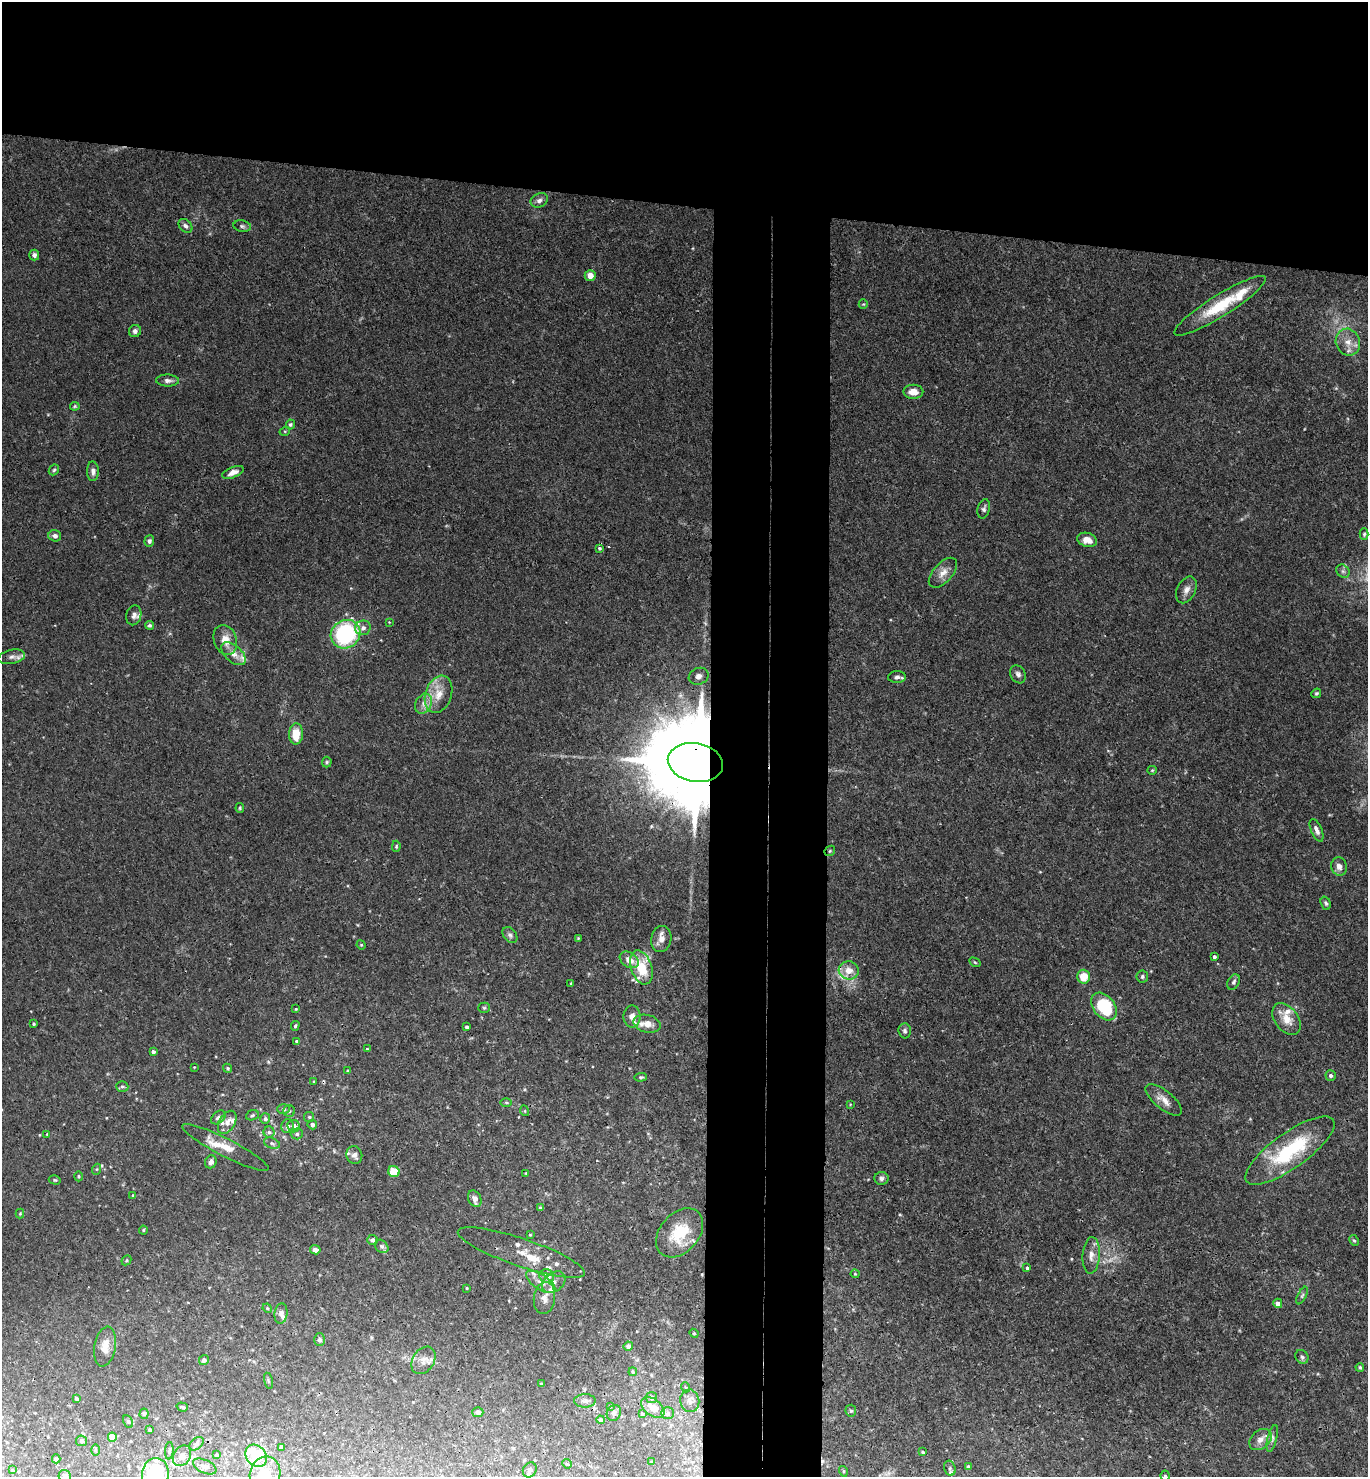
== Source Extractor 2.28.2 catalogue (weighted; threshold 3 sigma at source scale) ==
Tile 2 of 3 x 3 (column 2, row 1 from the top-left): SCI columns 1527-2892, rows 2961-4435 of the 4516 x 4442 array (HDU 1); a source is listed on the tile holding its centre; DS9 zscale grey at full resolution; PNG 1370 x 1479 px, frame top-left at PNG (2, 2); each listed source drawn as its Kron ellipse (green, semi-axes under 4 px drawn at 4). Shown black and unused: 21% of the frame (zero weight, under 3 of 4 exposures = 6% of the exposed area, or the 3 px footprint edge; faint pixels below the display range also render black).
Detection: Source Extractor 2.28.2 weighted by HDU 2 'WHT'; one run over the whole footprint, this tile lists its part. Background 0.0362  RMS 0.0029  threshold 0.0131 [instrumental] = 3 sigma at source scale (4.5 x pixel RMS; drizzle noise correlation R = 1.50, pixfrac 1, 0.05/0.05 arcsec/px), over >= 5 px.
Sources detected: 216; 1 too faint to see at this stretch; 3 cosmic-ray / hot-pixel residue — neither listed nor drawn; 23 inside a brighter listed object's ellipse — not listed separately; the other 189 listed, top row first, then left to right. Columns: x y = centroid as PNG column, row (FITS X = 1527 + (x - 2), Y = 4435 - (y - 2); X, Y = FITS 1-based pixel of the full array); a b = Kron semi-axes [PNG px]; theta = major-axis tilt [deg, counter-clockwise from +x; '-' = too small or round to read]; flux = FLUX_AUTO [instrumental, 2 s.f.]
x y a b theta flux
539 200 9 6 24 1.1
185 226 8 5 -46 0.86
242 226 9 5 -10 0.65
34 255 5 5 - 0.97
590 275 5 5 - 2.6
863 304 5 4 - 0.31
1220 306 53 11 32 13
135 331 6 6 - 1.1
1348 342 14 12 -68 3.5
168 381 11 6 -1 1.2
913 392 10 7 0 2.8
75 406 5 4 - 0.37
290 424 5 4 - 0.4
285 431 5 3 - 0.28
54 470 6 4 46 0.47
93 471 10 6 -88 1.3
233 472 11 5 22 1.8
984 509 10 6 75 0.85
1364 534 6 4 89 0.49
55 536 6 5 - 1.1
1087 540 10 7 -16 2.9
149 541 6 5 - 0.69
599 548 4 3 - 0.5
1343 571 7 6 - 0.78
943 573 18 9 48 2.7
1186 590 14 9 63 1.9
134 615 10 7 76 1.1
389 622 3 3 - 0.18
149 625 4 4 - 0.53
363 628 8 7 - 1.4
346 634 15 14 - 29
225 640 15 11 -70 3.7
233 654 14 8 -41 2.7
12 657 14 7 11 1.4
1018 674 9 7 -61 1.1
699 676 10 8 20 1.5
897 677 9 6 4 1.1
1316 693 5 4 - 0.41
439 694 19 13 71 5
423 704 11 8 60 2
296 734 10 7 86 5.5
327 762 5 5 - 0.42
695 762 28 19 -10 7600
1152 770 5 4 - 0.32
240 808 5 3 - 0.34
1317 830 12 5 -66 1.5
396 846 6 4 88 0.42
830 851 6 4 46 0.43
1339 866 9 7 -76 1.8
1326 903 7 5 -68 0.57
510 935 9 6 -52 0.85
578 938 4 4 - 0.27
661 939 13 10 80 2.1
361 945 5 4 - 0.33
1214 957 3 3 - 0.61
629 960 10 7 -34 2.9
975 962 6 4 -30 0.38
641 967 17 10 -72 8
849 970 10 9 - 3.3
1142 976 6 6 - 0.58
1083 977 7 6 - 5.5
1234 982 8 5 62 0.72
571 983 3 3 - 0.38
1104 1006 15 10 -51 17
484 1008 5 5 - 0.43
296 1009 3 3 - 0.25
632 1016 11 8 -90 1.7
1286 1019 18 11 -54 4.3
34 1024 3 3 - 0.37
647 1024 14 8 -14 2.9
295 1026 5 3 - 0.41
467 1027 3 3 - 0.79
905 1031 7 6 - 0.79
296 1041 4 3 - 0.34
367 1049 4 4 - 0.27
153 1052 4 3 - 0.78
194 1067 3 3 - 0.18
228 1068 5 4 - 0.41
348 1071 4 3 - 0.33
1331 1076 5 5 - 0.75
641 1077 6 4 2 0.43
314 1082 3 3 - 0.32
122 1087 6 5 - 0.49
1164 1100 22 9 -39 2.8
506 1102 5 3 - 0.34
850 1104 4 2 - 0.21
283 1109 6 5 - 0.73
289 1111 6 6 - 0.64
525 1111 5 3 - 0.27
252 1115 6 5 - 0.49
218 1117 8 5 40 0.91
309 1117 5 5 - 0.42
265 1119 5 5 - 0.63
227 1122 12 8 59 1.9
312 1125 5 4 - 1.1
287 1126 7 6 - 1.2
294 1126 6 6 - 1.8
269 1132 5 5 - 0.68
47 1134 4 4 - 0.29
297 1134 6 5 - 0.67
272 1143 8 5 -21 0.77
225 1147 48 9 -27 5.7
1290 1151 53 17 36 25
354 1155 9 8 - 1.6
211 1162 6 5 - 1.3
97 1169 5 3 - 0.29
394 1172 6 5 - 5.1
526 1173 3 3 - 0.28
78 1176 5 4 - 0.36
881 1178 7 6 - 0.93
55 1180 6 4 -15 0.43
133 1196 3 3 - 0.33
475 1199 9 6 -63 1.6
540 1208 4 4 - 0.63
20 1214 5 4 - 0.31
143 1230 4 4 - 0.34
680 1233 28 19 48 12
530 1235 4 3 - 0.22
372 1240 5 5 - 0.73
1354 1240 5 4 - 0.4
382 1246 7 6 - 0.69
315 1250 5 4 - 1.3
521 1252 67 14 -19 6.7
1091 1255 18 8 86 2.6
126 1260 5 3 - 0.32
1027 1268 4 3 - 0.49
855 1274 4 4 - 0.32
547 1276 7 6 - 3.2
541 1282 17 7 -33 2.7
554 1282 13 9 38 2.2
467 1288 3 3 - 0.28
1302 1295 9 4 63 0.56
544 1298 16 10 82 2.5
1278 1303 5 4 - 1.4
267 1308 5 4 - 0.32
281 1313 10 6 84 1.3
694 1333 5 4 - 0.35
319 1340 6 5 - 0.85
628 1346 5 4 - 0.91
105 1347 20 10 80 3.2
1302 1357 7 6 - 0.75
204 1360 5 5 - 0.82
423 1360 15 10 56 2.3
1360 1367 4 3 - 0.36
633 1372 4 4 - 0.3
268 1381 8 3 -77 0.35
541 1384 3 2 - 0.32
685 1387 5 3 - 0.25
652 1398 5 5 - 0.96
76 1399 4 3 - 0.66
585 1401 11 6 1 1.1
690 1401 11 9 -82 2
610 1406 3 3 - 0.29
182 1407 6 3 -18 0.41
653 1407 13 8 -39 3.5
851 1411 6 5 - 0.51
478 1412 5 5 - 1.4
614 1413 8 7 - 0.93
668 1413 6 6 - 0.75
144 1414 5 4 - 0.4
642 1414 4 3 - 0.35
601 1420 4 4 - 0.49
128 1422 6 4 -62 0.51
150 1430 3 3 - 0.4
112 1437 4 4 - 4.1
1272 1438 14 4 76 0.95
1260 1440 12 9 40 2.1
81 1441 5 5 - 0.73
196 1444 8 5 40 0.74
281 1447 4 3 - 0.68
95 1450 5 3 - 0.36
169 1451 8 3 85 0.49
923 1452 4 3 - 0.41
216 1455 3 3 - 0.39
182 1456 11 8 55 1.7
256 1456 12 9 -51 12
56 1459 4 4 - 0.49
652 1462 4 3 - 0.33
567 1464 5 4 - 0.33
205 1466 12 6 -25 1.2
968 1467 4 4 - 0.68
950 1468 7 5 -72 0.74
12 1470 4 3 - 0.31
530 1470 8 6 57 0.93
843 1471 5 3 - 0.28
265 1474 18 15 78 9.1
155 1475 17 13 85 18
65 1476 6 6 - 1
1165 1476 5 4 - 0.41
Overlapping masked pixels (flux is a lower limit): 2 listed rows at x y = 1220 306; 695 762
Isophote crosses this tile's border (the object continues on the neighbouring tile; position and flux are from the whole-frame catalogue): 4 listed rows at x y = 265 1474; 155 1475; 65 1476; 1165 1476